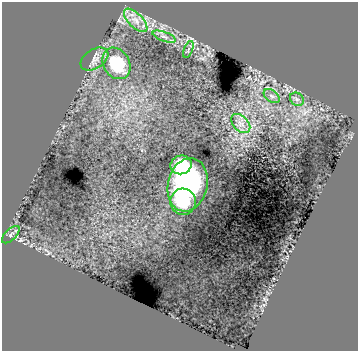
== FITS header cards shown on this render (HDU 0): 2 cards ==
NAXIS1  =                  356 /
NAXIS2  =                  349 /

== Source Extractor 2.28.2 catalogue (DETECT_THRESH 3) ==
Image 356 x 349 px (HDU 0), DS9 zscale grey, 1 PNG px = 1 image px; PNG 360 x 353 px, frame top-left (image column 1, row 349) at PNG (2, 2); each listed source drawn as its Kron ellipse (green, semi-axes under 4 px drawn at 4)
Background -1.61e-04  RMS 0.0057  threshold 0.0171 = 3 sigma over >= 5 px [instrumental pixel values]
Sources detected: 12; all 12 listed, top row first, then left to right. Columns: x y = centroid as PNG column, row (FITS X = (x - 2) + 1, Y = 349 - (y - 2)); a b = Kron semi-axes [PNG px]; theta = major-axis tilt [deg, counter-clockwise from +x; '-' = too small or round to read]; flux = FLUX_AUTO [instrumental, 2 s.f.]
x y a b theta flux
136 20 15 7 -45 3.6
164 37 12 4 -19 1.6
188 49 9 3 69 0.75
94 59 15 9 33 2.9
116 63 16 13 -58 19
272 96 9 5 -36 1.3
297 99 7 6 - 1.3
241 124 11 7 -46 2.6
181 165 11 9 16 11
188 185 27 19 77 55
183 202 13 13 - 9
11 235 11 5 43 1.3